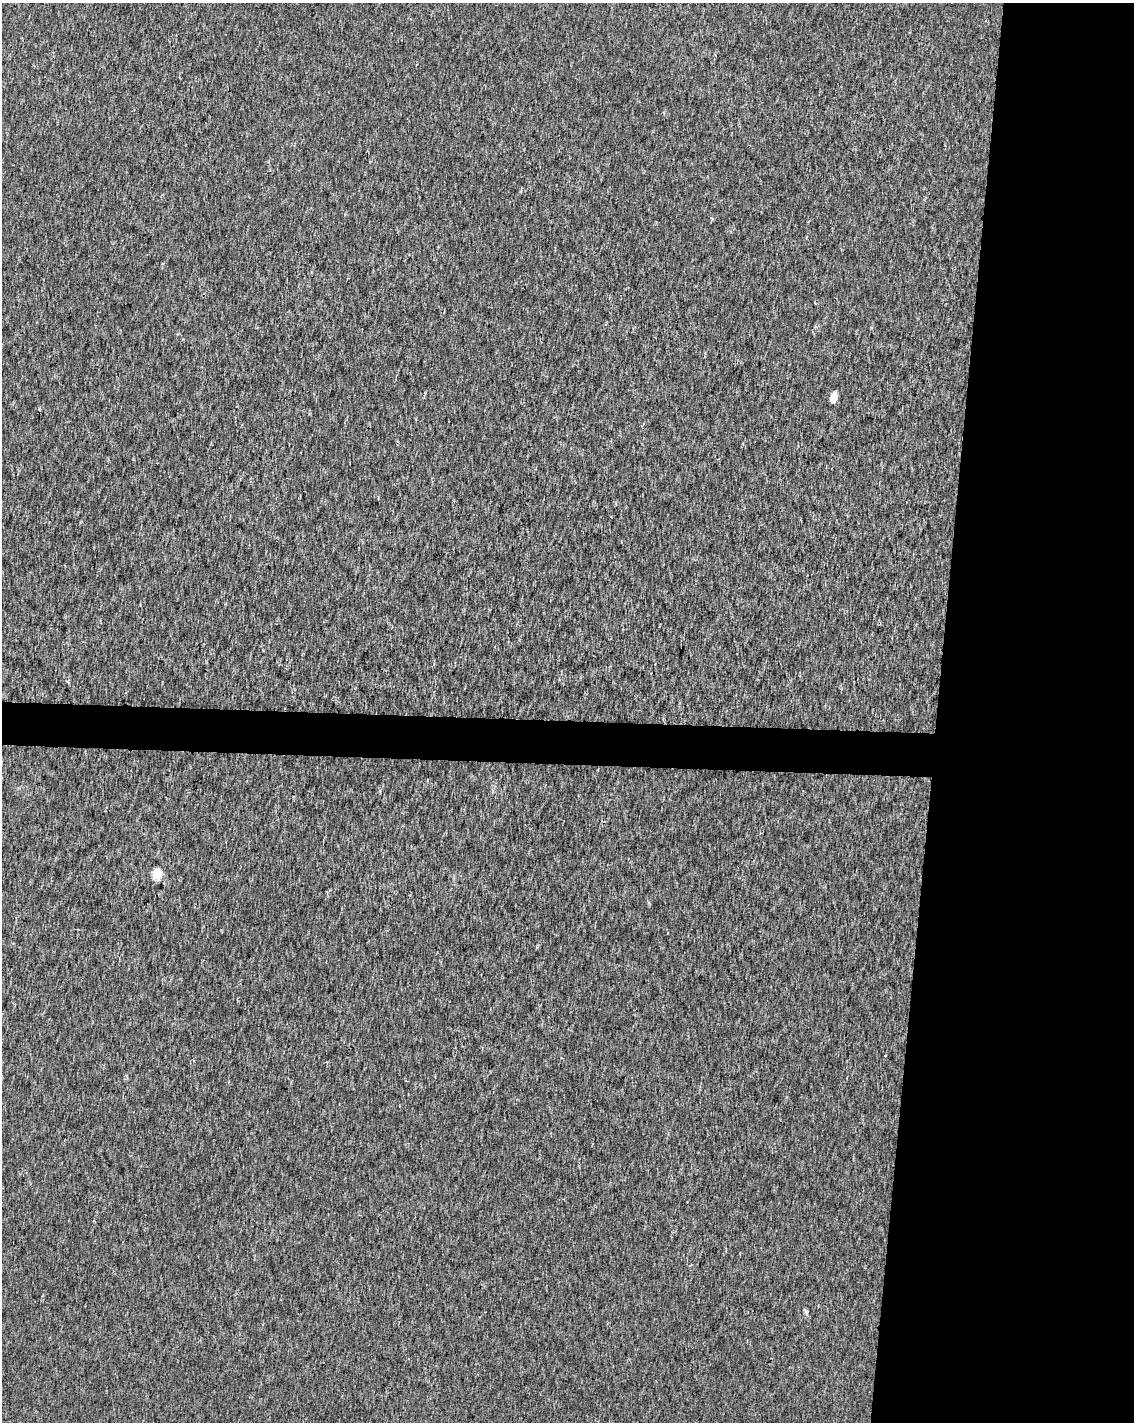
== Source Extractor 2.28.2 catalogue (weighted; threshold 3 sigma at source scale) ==
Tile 8 of 4 x 3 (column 4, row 2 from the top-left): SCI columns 3395-4526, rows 1647-3066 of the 4539 x 4778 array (HDU 1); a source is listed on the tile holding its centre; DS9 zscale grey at full resolution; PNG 1136 x 1424 px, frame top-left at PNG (2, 3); no overlay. Shown black and unused: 20% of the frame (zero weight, under 2 of 3 exposures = <1% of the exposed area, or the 3 px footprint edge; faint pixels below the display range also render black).
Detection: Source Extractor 2.28.2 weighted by HDU 2 'WHT'; one run over the whole footprint, this tile lists its part. Background 8.54e-04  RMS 0.0033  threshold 0.015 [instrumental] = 3 sigma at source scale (4.5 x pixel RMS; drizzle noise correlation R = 1.50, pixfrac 1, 0.0396/0.0396 arcsec/px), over >= 5 px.
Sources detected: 4; all 4 listed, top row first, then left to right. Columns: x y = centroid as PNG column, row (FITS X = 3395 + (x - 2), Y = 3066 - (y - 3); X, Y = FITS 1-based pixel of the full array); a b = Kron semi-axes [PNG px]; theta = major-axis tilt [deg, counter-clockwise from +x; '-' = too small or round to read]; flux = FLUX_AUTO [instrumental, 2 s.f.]
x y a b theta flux
711 218 6 3 -43 0.39
834 398 5 4 - 6.3
157 873 5 5 - 16
806 1311 6 5 - 0.61